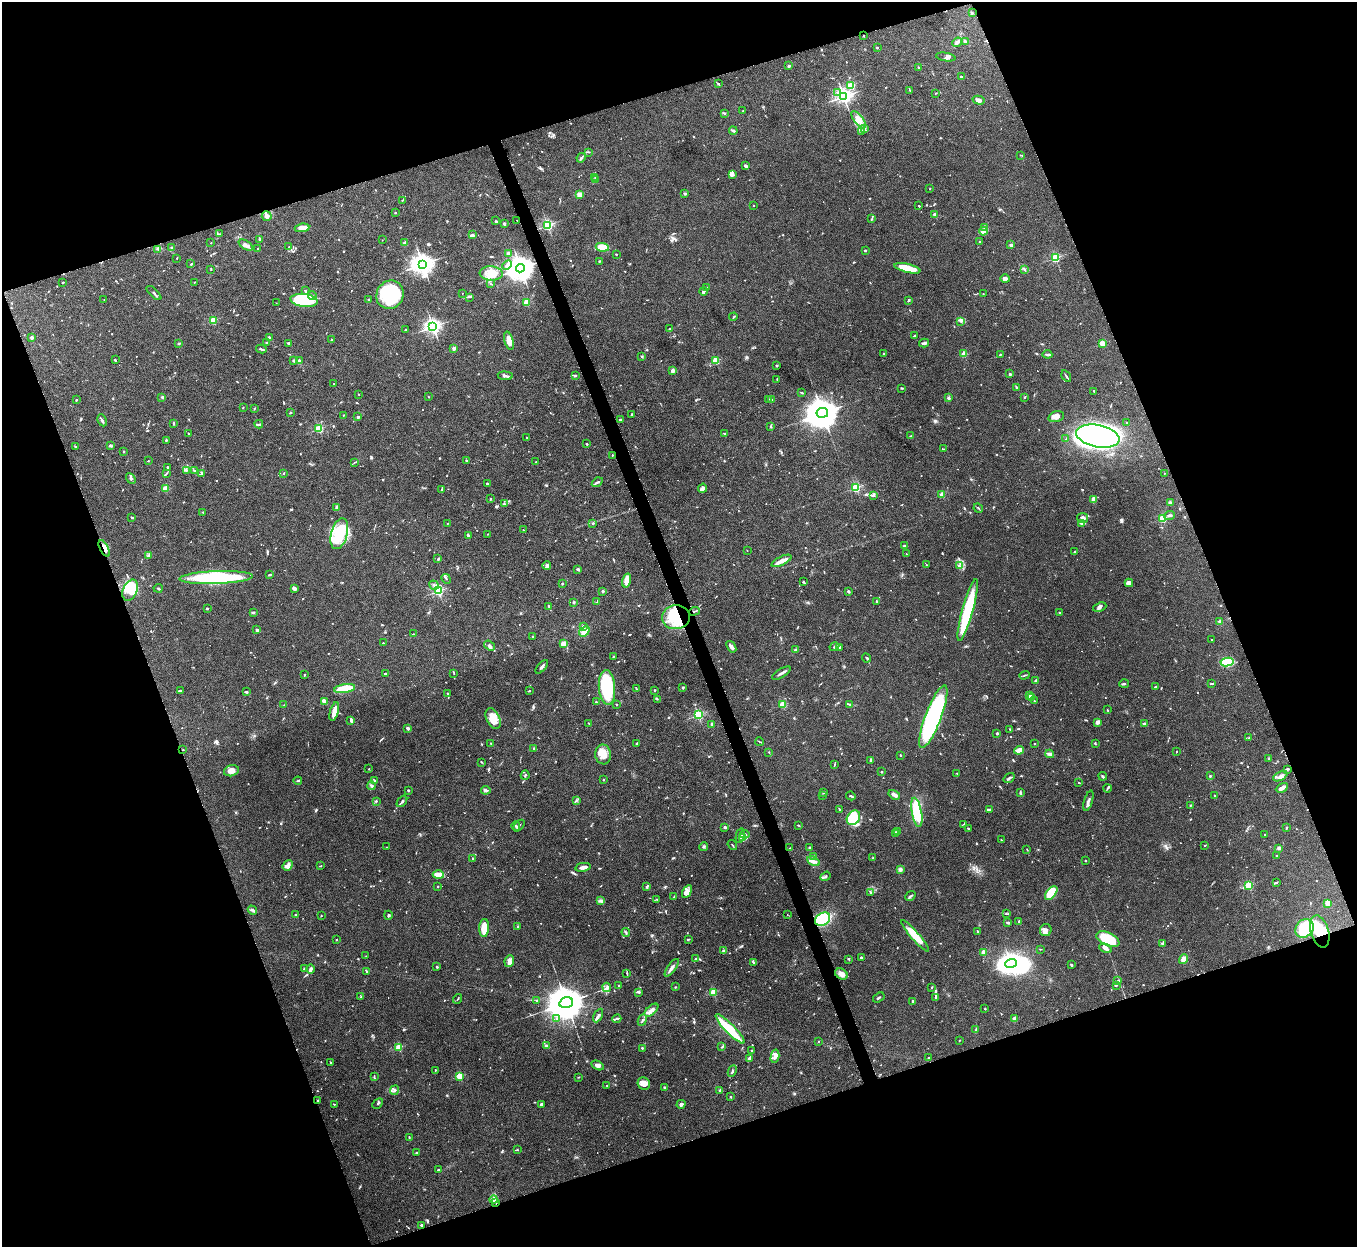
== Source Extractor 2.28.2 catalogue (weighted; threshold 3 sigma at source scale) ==
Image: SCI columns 2-5418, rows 150-5128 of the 5422 x 5403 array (HDU 1 of 3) = the unmasked area's bounding box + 8 px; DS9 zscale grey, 4 x 4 block average (1 PNG px = mean of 4 x 4 image px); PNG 1359 x 1249 px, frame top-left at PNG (2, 2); each listed source drawn as its Kron ellipse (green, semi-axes under 4 px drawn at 4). Shown black and unused: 40% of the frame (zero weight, under 5 of 10 exposures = <1% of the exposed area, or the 3 px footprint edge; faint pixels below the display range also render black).
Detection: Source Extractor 2.28.2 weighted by HDU 2 'WHT'. Background 0.145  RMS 0.0057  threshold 0.0235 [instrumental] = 3 sigma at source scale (4.09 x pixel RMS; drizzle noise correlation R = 1.36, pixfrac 0.8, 0.05/0.05 arcsec/px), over >= 5 px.
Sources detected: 1098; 7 too faint to see at this stretch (4 x 4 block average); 8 inside a brighter object's white glare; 3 cosmic-ray / hot-pixel residue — neither listed nor drawn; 38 coinciding with a brighter row at this scale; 44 inside a brighter listed object's ellipse — not listed separately; of the other 998, all 500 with FLUX_AUTO >= 1.86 (the completeness limit of this list) listed and drawn (498 fainter detections not listed), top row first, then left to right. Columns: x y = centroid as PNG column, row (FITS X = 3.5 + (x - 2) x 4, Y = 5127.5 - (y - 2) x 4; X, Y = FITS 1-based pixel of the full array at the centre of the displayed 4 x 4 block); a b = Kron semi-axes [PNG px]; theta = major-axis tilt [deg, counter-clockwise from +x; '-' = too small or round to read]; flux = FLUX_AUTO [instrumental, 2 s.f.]
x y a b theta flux
972 13 3 2 - 2.3
864 36 2 2 - 7
957 42 5 3 - 13
965 42 3 2 - 12
877 47 2 2 - 13
946 57 10 4 -10 8.1
789 66 2 2 - 20
918 67 3 2 - 1.9
961 77 2 2 - 5.4
718 84 4 2 - 3.2
851 85 2 2 - 210
910 90 3 2 - 2.3
838 92 2 2 - 6.9
935 93 3 2 - 2.1
844 96 3 2 - 1300
978 100 6 3 -14 16
743 111 2 2 - 3.7
725 113 3 2 - 2.7
859 120 10 4 -52 28
864 128 2 2 - 1.9
733 131 4 2 - 4.1
862 131 2 2 - 1.9
589 152 2 2 - 2.7
1021 155 3 2 - 2.1
581 158 5 3 - 5.4
745 166 3 2 - 8.6
733 174 4 3 - 6
595 177 3 2 - 2.3
595 179 2 2 - 4.4
930 189 2 2 - 4.9
685 193 2 2 - 20
579 194 2 2 - 99
402 200 3 2 - 2
753 206 2 2 - 4.6
919 206 2 2 - 3
395 212 2 2 - 8.3
934 214 2 2 - 23
267 216 5 5 - 12
872 219 2 2 - 2.4
517 220 2 2 - 2.5
495 221 2 2 - 2
504 224 2 2 - 25
548 225 2 2 - 530
302 228 7 4 8 31
984 228 3 2 - 2.9
983 231 4 2 - 35
219 234 2 2 - 2
473 235 4 3 - 6.1
259 239 3 2 - 5.3
382 240 2 2 - 2.8
980 241 3 2 - 2.1
211 243 2 2 - 2.1
405 243 2 2 - 12
246 245 8 3 -31 15
1011 245 2 2 - 42
289 247 3 2 - 3
602 247 6 3 -9 63
172 248 2 2 - 22
158 249 2 2 - 2.5
258 249 2 2 - 2.9
865 251 2 2 - 11
508 253 2 2 - 42
616 254 2 2 - 3.5
177 258 2 2 - 2.1
1055 258 2 2 - 330
599 261 2 2 - 2
191 264 3 2 - 2.7
423 264 3 3 - 2800
507 265 5 2 - 7.1
520 268 4 4 - 4900
907 268 13 4 -14 66
211 269 3 2 - 2.4
1024 269 3 2 - 2.3
491 273 11 7 -3 38
1005 279 4 4 - 12
63 282 2 2 - 2.4
194 282 2 2 - 2.1
490 284 3 2 - 2.1
707 287 2 2 - 2.2
306 291 4 2 - 4.9
704 291 4 2 - 6.3
154 293 9 2 -43 6.4
462 293 2 2 - 2.1
983 294 2 2 - 2.3
390 295 15 13 57 220
312 296 4 2 - 3.8
470 297 3 2 - 2.3
104 299 2 2 - 2
368 299 2 2 - 2.2
304 300 14 6 -7 250
908 301 2 2 - 3.7
276 303 2 2 - 1.9
526 303 2 2 - 160
733 317 4 2 - 3.1
213 320 2 2 - 190
961 321 3 2 - 3.3
433 327 3 2 - 1200
670 329 3 2 - 4.6
406 330 3 2 - 2.9
914 335 2 2 - 2.3
32 337 2 2 - 28
269 338 3 2 - 5
332 340 3 2 - 2.1
509 341 9 4 -74 25
267 342 2 2 - 4.5
179 343 3 2 - 1.9
288 343 3 2 - 3
924 343 5 2 - 6.6
1102 343 2 2 - 110
454 348 2 2 - 48
261 349 5 2 - 4.3
883 354 2 2 - 2.3
964 354 2 2 - 110
1000 354 2 2 - 2.3
1047 354 5 2 - 7.3
642 356 2 2 - 4.3
115 360 3 2 - 3.2
716 360 2 2 - 190
294 361 3 2 - 5.5
299 361 4 2 - 6.4
777 366 2 2 - 18
673 371 4 2 - 9.4
1010 374 2 2 - 20
505 376 7 2 -6 8.4
576 376 3 2 - 3.6
1066 376 6 2 -57 3.6
777 379 2 2 - 3.4
334 384 2 2 - 4.1
1016 387 3 2 - 3.9
902 388 3 2 - 2.5
1094 391 2 2 - 2.5
802 393 3 2 - 2.4
359 394 2 2 - 2.2
161 397 3 2 - 2.9
429 397 2 2 - 2.4
1025 397 4 2 - 2.6
948 398 4 3 - 5.4
769 399 3 2 - 2.8
76 400 2 2 - 2.7
772 400 3 2 - 3.2
243 407 2 2 - 2
254 409 2 2 - 2.4
290 413 3 2 - 2.7
822 413 6 5 - 8500
632 414 2 2 - 3.5
343 415 2 2 - 4.8
358 417 2 2 - 18
1056 417 8 5 16 16
620 419 3 2 - 5
102 420 6 2 -63 5.7
174 423 2 2 - 4.1
1127 423 3 2 - 2.1
259 424 4 2 - 3.6
770 426 3 2 - 2.5
319 429 2 2 - 250
188 433 2 2 - 3.4
724 434 2 2 - 2.2
911 436 3 2 - 2.9
1098 436 22 11 -12 1500
527 438 3 2 - 3.1
1066 439 4 2 - 3.5
166 440 3 2 - 3.8
587 444 2 2 - 10
110 445 4 2 - 4.3
76 447 3 2 - 2.4
943 449 3 2 - 2.9
124 451 2 2 - 8.8
612 455 2 2 - 2.7
148 461 2 2 - 2.2
466 461 4 2 - 3.5
354 462 3 2 - 1.9
536 462 2 2 - 3.2
167 468 2 2 - 2
186 470 3 2 - 2.8
195 471 3 2 - 3.1
166 473 4 2 - 3.7
202 473 4 2 - 5.6
284 473 2 2 - 3.6
1164 473 2 2 - 2.2
131 479 5 3 - 7.1
597 482 6 2 33 5
487 484 2 2 - 3.6
856 487 2 2 - 330
165 488 2 2 - 110
703 488 5 4 - 11
441 489 2 2 - 2.2
874 495 3 3 - 4.1
942 495 2 2 - 91
491 498 3 2 - 2.4
1094 499 3 3 - 19
1170 503 2 2 - 52
504 504 3 2 - 4.2
337 508 3 2 - 3
978 508 5 2 - 2.9
203 512 2 2 - 2.1
1169 516 5 3 - 6
132 517 3 2 - 3.6
1083 518 5 5 - 11
1162 518 2 2 - 250
447 523 2 2 - 3.4
593 523 2 2 - 5.1
1082 523 3 2 - 5.4
523 530 2 2 - 3
339 534 16 8 75 180
488 534 2 2 - 1.9
468 536 3 2 - 5.8
904 546 2 2 - 22
104 548 9 4 -63 17
747 550 2 2 - 2.2
1075 552 3 2 - 2.9
906 554 2 2 - 2.1
148 555 4 3 - 5.4
438 559 3 2 - 3
782 561 11 2 26 44
927 565 3 2 - 2.6
547 566 4 2 - 5.9
959 566 3 2 - 2.4
578 569 3 2 - 6.8
270 575 3 2 - 3.8
216 578 36 6 2 290
446 579 5 2 - 3.7
627 580 7 4 74 32
804 582 4 2 - 2.5
1129 583 4 4 - 9.8
562 584 2 2 - 3.5
434 585 5 2 - 5.9
158 588 4 2 - 5.3
294 588 4 3 - 11
130 590 11 7 66 120
438 591 2 2 - 450
603 591 2 2 - 22
848 591 2 2 - 15
574 602 2 2 - 3.9
597 602 2 2 - 2.2
877 602 3 2 - 3.5
549 606 3 2 - 4.1
1100 607 7 3 22 8.8
207 609 2 2 - 9.8
968 610 32 5 75 190
694 611 6 2 20 4.1
253 613 3 2 - 3.2
1059 613 2 2 - 6.5
676 617 14 12 5 180
1220 622 2 2 - 59
583 627 2 2 - 12
257 630 3 3 - 4.5
584 631 6 4 38 23
413 634 2 2 - 2.2
532 637 2 2 - 3.3
1211 640 2 2 - 2.3
383 643 3 2 - 2
563 644 2 2 - 99
490 645 6 2 -36 5.8
731 647 6 3 -53 9.4
834 647 5 3 - 6.3
839 647 4 2 - 2.8
796 650 2 2 - 33
613 657 2 2 - 2.7
866 658 5 2 - 3.9
1227 662 6 4 8 150
542 667 8 2 48 7.3
454 673 4 2 - 1.9
781 673 10 2 31 11
385 674 2 2 - 3.6
304 675 2 2 - 2.6
1024 675 5 2 - 3.4
1035 680 3 2 - 3
1124 683 5 2 - 3.1
1211 684 3 2 - 3
607 687 17 8 -86 280
683 687 2 2 - 20
1155 687 2 2 - 3.6
345 689 11 4 9 100
636 689 2 2 - 2.5
655 690 2 2 - 9.3
180 691 3 2 - 6.2
529 691 3 2 - 1.9
246 692 3 2 - 4.8
447 693 2 2 - 2.7
1030 696 4 2 - 18
1032 698 4 2 - 4.5
657 699 3 2 - 2.3
1035 701 3 2 - 1.9
324 702 4 3 - 11
596 702 3 2 - 3.2
616 704 2 2 - 2
783 704 2 2 - 180
849 704 2 2 - 2
284 705 2 2 - 3
1107 710 2 2 - 3.3
334 711 10 3 74 29
698 715 2 2 - 400
933 717 33 8 69 570
493 719 11 6 -63 51
351 720 4 2 - 9.7
1098 722 3 3 - 14
589 723 2 2 - 2.2
1144 724 2 2 - 31
712 725 3 2 - 7.7
408 728 2 2 - 11
1010 729 2 2 - 2
997 733 2 2 - 21
1249 738 2 2 - 1.9
760 742 4 2 - 2.6
491 743 2 2 - 2.5
1095 743 3 2 - 3
636 744 2 2 - 3.7
1034 744 2 2 - 2.1
534 748 3 2 - 4
183 750 2 2 - 2.1
1019 750 5 2 - 31
1177 751 2 2 - 2
769 752 2 2 - 1.9
603 754 10 8 -81 38
1050 754 4 2 - 16
900 755 2 2 - 7.5
1269 759 2 2 - 2.9
871 760 3 2 - 9.6
481 762 3 2 - 2.3
834 765 4 2 - 2.8
369 769 2 2 - 2.3
1287 769 4 2 - 5.5
231 771 7 5 15 20
881 772 2 2 - 9.3
957 773 2 2 - 2.6
525 775 4 2 - 3.6
1103 776 4 2 - 5.6
1210 776 2 2 - 11
1280 776 7 3 29 12
1009 778 6 2 33 6.7
374 780 3 2 - 2.7
603 780 2 2 - 12
298 781 4 2 - 2.5
1079 783 2 2 - 3.6
371 786 4 3 - 5.3
1107 788 4 2 - 3.5
1282 788 6 3 28 15
408 790 2 2 - 15
486 790 5 2 - 6.6
824 792 3 2 - 2.3
1020 792 4 2 - 4.9
822 795 2 2 - 2.4
894 795 6 3 -31 12
1214 795 2 2 - 2.1
851 796 5 2 - 4.5
576 800 3 2 - 3.9
376 801 2 2 - 3.4
402 801 6 2 51 8.5
1088 801 10 2 73 8.5
1191 805 3 2 - 2.7
990 809 3 2 - 3.6
839 810 3 2 - 3.3
917 812 15 5 -80 150
853 818 8 6 54 49
964 824 2 2 - 1.9
798 825 3 2 - 2.6
516 826 5 2 - 5.2
519 826 7 2 46 3.6
725 827 2 2 - 26
968 828 3 2 - 3.8
1286 828 3 2 - 2.8
897 832 3 2 - 3.9
895 833 3 2 - 2.4
745 834 4 2 - 8.5
1265 835 2 2 - 4.2
740 836 7 4 77 11
743 837 3 2 - 12
1001 840 2 2 - 2.4
732 845 5 2 - 2.5
1205 845 2 2 - 1.9
386 847 2 2 - 2.2
704 847 4 2 - 3.9
790 848 2 2 - 2.2
810 848 2 2 - 5.1
1279 848 3 2 - 11
1027 849 3 2 - 1.9
1277 855 2 2 - 2
813 856 2 2 - 1.9
873 858 2 2 - 2.7
473 859 3 2 - 2.8
813 861 7 4 -29 13
1086 861 2 2 - 2
288 866 6 4 48 16
321 866 2 2 - 1.9
583 867 8 3 10 16
900 869 3 3 - 9.9
438 875 6 4 -1 38
826 876 5 3 - 5.6
1276 883 3 2 - 2.7
1249 885 2 2 - 210
438 887 2 2 - 3.5
647 887 4 2 - 3.9
687 892 7 3 61 13
871 893 3 2 - 4.3
1051 893 8 4 52 91
910 896 5 2 - 4.6
674 897 2 2 - 1.9
657 899 2 2 - 2.4
601 901 3 3 - 7.3
1327 903 4 2 - 24
252 910 5 2 - 5.8
1006 913 2 2 - 2
296 915 2 2 - 16
388 915 4 2 - 3.8
787 915 2 2 - 3.1
321 916 2 2 - 2
823 919 8 6 32 140
1019 921 3 2 - 6.1
1008 923 4 2 - 5.3
518 927 2 2 - 4.8
484 928 9 5 87 50
1304 928 10 8 46 200
1046 930 6 5 - 15
1320 931 16 9 -74 110
626 932 5 2 - 3.8
978 932 3 2 - 3.2
915 936 20 4 -49 67
688 939 4 2 - 2.8
1108 939 12 6 -25 110
336 940 2 2 - 6.4
1163 943 4 2 - 4
1106 948 6 3 -28 15
1040 949 3 2 - 2.2
724 951 3 3 - 5.6
984 952 2 2 - 90
366 956 2 2 - 2.6
696 958 3 2 - 2.6
861 958 3 3 - 3.8
849 959 3 2 - 2.1
1184 959 5 4 - 20
509 961 6 5 - 13
754 963 2 2 - 3.3
1011 963 6 4 22 1700
1071 965 3 2 - 3.5
437 967 2 2 - 4.3
672 968 10 3 54 12
304 969 2 2 - 2.1
311 969 4 2 - 15
367 971 2 2 - 2.4
627 973 2 2 - 3.5
841 974 7 5 -34 15
1118 980 2 2 - 2.1
1116 985 3 2 - 4.3
619 986 2 2 - 2.5
607 987 5 2 - 5.7
675 987 2 2 - 2.6
932 987 3 2 - 2.1
639 992 2 2 - 5.4
713 993 2 2 - 180
360 997 2 2 - 2.2
936 997 3 2 - 3.4
879 998 6 2 34 4.6
458 999 5 2 - 3.3
537 1000 2 2 - 6.9
913 1001 4 2 - 4.2
566 1003 7 5 16 15000
985 1009 2 2 - 2.4
651 1010 8 4 43 15
598 1015 7 2 62 6.8
557 1019 2 2 - 2.7
617 1019 4 2 - 4.4
1015 1019 3 3 - 15
642 1020 6 2 66 5.4
730 1029 20 4 -45 94
976 1029 2 2 - 4.3
959 1040 2 2 - 2.9
819 1041 2 2 - 2.2
546 1046 2 2 - 35
399 1047 2 2 - 190
722 1047 3 2 - 3.4
642 1048 3 2 - 3
752 1051 3 2 - 2.6
775 1056 7 3 76 17
929 1058 3 2 - 2.1
749 1059 3 2 - 14
330 1062 2 2 - 2.3
598 1065 6 3 -29 16
435 1070 3 2 - 2
732 1071 6 2 64 4.8
459 1076 2 2 - 140
374 1077 3 2 - 3.1
578 1077 3 2 - 2
644 1084 6 6 - 25
607 1085 2 2 - 2.5
664 1087 2 2 - 2.5
394 1090 5 2 - 4.4
720 1090 3 2 - 4.7
730 1097 2 2 - 2.2
318 1100 2 2 - 2
378 1103 6 2 45 3.8
334 1104 2 2 - 2.3
541 1104 4 2 - 5.3
681 1104 4 4 - 7.8
409 1137 3 2 - 2.7
517 1150 2 2 - 2.6
416 1152 2 2 - 4.2
438 1170 3 2 - 3.8
494 1200 4 2 - 3.9
495 1202 3 2 - 3.5
421 1225 2 2 - 7.6
Overlapping masked pixels (flux is a lower limit): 7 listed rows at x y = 520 268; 104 548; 694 611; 676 617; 183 750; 823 919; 1320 931
Diffuse or blended objects may show on this block-average render without a row.